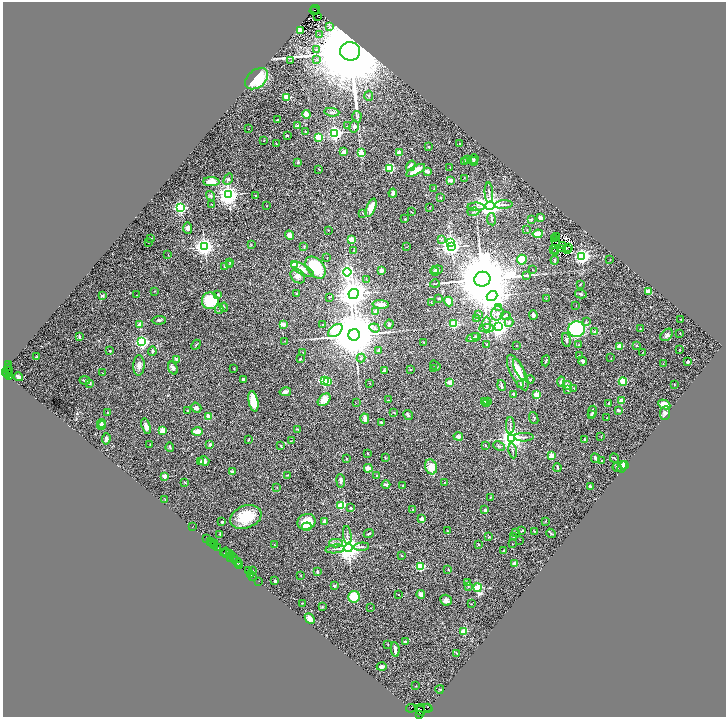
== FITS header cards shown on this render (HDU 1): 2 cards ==
NAXIS1  =                 1447
NAXIS2  =                 1430

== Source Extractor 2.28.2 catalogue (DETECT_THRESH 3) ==
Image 1447 x 1430 px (HDU 1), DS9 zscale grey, zoomed out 1/2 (1 PNG px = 2 x 2 image px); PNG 728 x 719 px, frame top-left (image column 2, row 1430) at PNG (3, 2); each listed source drawn as its Kron ellipse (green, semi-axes under 4 px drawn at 4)
Background 0.978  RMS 0.032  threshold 0.0957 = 3 sigma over >= 5 px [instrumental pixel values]
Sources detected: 441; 54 cannot appear on this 1/2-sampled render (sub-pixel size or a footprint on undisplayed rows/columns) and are neither listed nor drawn; the other 387 listed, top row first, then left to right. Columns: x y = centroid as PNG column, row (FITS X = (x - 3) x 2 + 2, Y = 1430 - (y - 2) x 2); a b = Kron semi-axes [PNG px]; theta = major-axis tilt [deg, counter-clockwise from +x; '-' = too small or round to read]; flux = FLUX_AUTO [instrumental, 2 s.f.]
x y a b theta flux
315 9 4 2 - 370
314 11 4 2 - 140
317 16 2 1 - 1.4
330 27 4 2 - 6.3
300 30 2 2 - 160
320 35 3 2 - 3.6
317 49 3 2 - 5.4
350 51 10 9 - 170000
317 60 3 2 - 5
291 61 4 1 - 2.5
257 79 13 9 39 220
369 96 5 3 - 7.5
287 97 2 2 - 240
332 112 7 4 -5 15
306 114 4 3 - 74
357 117 6 4 87 9.1
278 120 3 2 - 9.4
297 126 4 2 - 17
347 126 3 2 - 2.3
354 127 6 4 79 14
249 129 2 1 - 1.8
305 132 3 2 - 6.6
335 133 3 3 - 1900
287 135 3 1 - 4
319 137 3 3 - 450
264 141 3 2 - 2.7
460 143 2 2 - 2.9
276 144 2 2 - 3
428 146 2 2 - 13
344 152 3 3 - 33
361 153 2 2 - 130
399 153 2 2 - 130
467 159 3 2 - 6.5
473 159 5 4 - 7.4
474 161 4 3 - 6.2
298 162 2 2 - 37
465 162 3 3 - 11
411 166 5 4 - 34
450 167 2 1 - 5
390 168 3 3 - 450
319 169 2 1 - 2.4
416 170 10 4 30 120
427 171 2 2 - 47
464 178 3 2 - 2
228 179 6 3 59 13
450 181 2 2 - 59
211 182 8 4 -1 76
434 189 2 2 - 3.9
393 193 4 2 - 35
489 193 10 2 -87 12
228 195 4 4 - 4700
255 195 2 1 - 3
211 196 5 4 - 11
440 198 3 3 - 4.5
211 204 2 2 - 2
503 205 9 2 3 9.7
267 206 2 2 - 4.8
490 206 4 4 - 6600
430 207 2 1 - 2.7
476 207 8 3 -1 12
180 208 3 3 - 1300
371 208 9 4 67 64
412 212 4 2 - 3.3
473 212 6 2 3 5.5
363 213 3 2 - 3.7
540 218 4 3 - 15
405 219 2 2 - 5
491 219 6 2 -81 6.8
531 220 3 2 - 6.2
188 228 6 4 -88 17
328 230 2 2 - 2.6
527 230 2 1 - 2.2
538 234 5 3 - 140
289 235 4 4 - 50
556 237 3 1 - 1
151 238 3 2 - 3.8
555 238 2 1 - 2
441 239 3 2 - 3.1
352 240 3 3 - 75
555 242 2 1 - 2.1
148 243 2 1 - 1.5
450 243 3 3 - 820
251 245 3 2 - 3.9
563 245 2 1 - 2.2
204 247 4 3 - 3400
304 247 4 3 - 4.6
407 247 2 1 - 1.7
451 247 4 3 - 2800
568 247 2 1 - 2
561 248 2 1 - 2.6
554 249 2 1 - 0.99
567 249 3 1 - 2.4
354 250 3 2 - 2.5
555 251 2 1 - 3
168 255 2 1 - 2.2
582 256 3 3 - 2200
327 258 2 2 - 1.9
522 260 5 5 - 150
555 260 4 2 - 5.5
610 260 2 1 - 1.6
230 262 3 2 - 2.9
229 264 3 2 - 2.9
295 265 3 3 - 320
224 266 2 2 - 10
316 267 12 8 -51 290
302 269 12 5 -29 41
437 270 6 4 7 11
532 270 2 1 - 2.4
381 271 2 2 - 90
347 272 4 3 - 1700
435 272 4 4 - 7.2
527 275 4 3 - 6.1
298 276 8 6 -41 32
366 279 3 2 - 2.9
482 279 8 7 - 64000
435 284 5 2 - 4.7
580 284 3 2 - 3.4
154 291 3 2 - 2.3
649 292 4 3 - 49
296 293 4 3 - 5
354 294 5 4 - 11000
581 294 6 3 -15 8.9
137 295 2 2 - 1.7
218 295 2 2 - 21
102 296 2 2 - 30
492 296 5 4 - 9300
329 297 3 1 - 2
439 298 2 2 - 23
546 299 2 1 - 1.7
210 301 8 8 - 280
449 301 5 3 - 150
431 302 3 1 - 2.6
381 304 8 3 -3 27
576 305 2 1 - 2
224 307 4 2 - 5
499 308 4 3 - 7.7
219 309 4 2 - 7.6
376 312 2 2 - 50
497 313 7 6 - 29
479 314 4 3 - 5.6
533 315 4 3 - 20
506 316 5 3 - 10
476 318 2 2 - 2.5
681 319 2 1 - 2.2
159 320 7 2 5 11
509 322 5 4 - 16
586 322 4 3 - 5.6
283 324 3 2 - 46
389 324 5 3 - 12
454 324 3 3 - 430
487 324 7 2 -90 11
140 325 2 2 - 110
323 325 3 3 - 3.7
499 327 4 4 - 3600
375 328 5 2 - 8.4
487 328 7 4 2 12
576 329 8 8 - 660
640 329 3 2 - 4.2
335 330 8 5 38 630
594 332 2 2 - 32
680 333 2 1 - 1.9
354 335 6 5 - 56000
667 335 7 5 45 17
79 336 3 2 - 9.8
476 337 4 3 - 7.3
473 338 7 3 14 11
566 340 7 3 -80 11
285 341 2 2 - 1.9
142 342 3 3 - 1400
424 342 2 2 - 11
487 344 3 3 - 6.4
196 345 5 2 - 5.2
516 345 3 2 - 1.8
579 345 3 3 - 4
620 346 4 3 - 58
636 346 2 2 - 14
680 349 3 2 - 2.3
379 350 4 3 - 8.2
110 351 2 2 - 14
152 351 4 2 - 9.5
303 352 3 2 - 2.2
643 352 3 2 - 2.2
579 356 3 2 - 2.8
37 357 2 2 - 11
361 358 4 4 - 10
611 358 2 2 - 2.2
177 359 2 2 - 35
300 359 3 2 - 4.4
546 361 6 2 71 5.5
583 361 4 3 - 14
688 362 4 2 - 13
663 364 2 1 - 2.6
9 365 2 1 - 61
139 365 10 5 88 25
435 365 6 2 -37 4.9
173 368 6 4 -70 17
234 368 3 2 - 2.8
410 369 2 2 - 2.8
434 369 4 2 - 4.3
7 370 7 3 71 1200
10 370 3 1 - 64
519 370 11 3 -65 27
384 371 4 3 - 16
5 372 2 1 - 140
518 372 19 7 -63 100
8 373 3 1 - 140
102 373 2 1 - 1.3
10 377 3 2 - 210
19 377 5 3 - 27
243 379 3 3 - 13
530 379 4 2 - 4.9
85 380 5 2 - 12
325 380 3 3 - 840
561 381 5 4 - 18
623 381 4 4 - 73
328 382 3 2 - 33
450 382 2 2 - 100
90 383 3 2 - 5.2
370 383 2 2 - 3.5
521 384 4 3 - 7.6
674 384 2 2 - 2.5
567 385 5 3 - 25
501 386 5 3 - 15
574 388 3 3 - 4.5
568 390 4 2 - 5.6
285 392 6 4 12 26
514 394 2 2 - 32
536 395 2 2 - 170
324 400 7 5 43 48
389 400 2 2 - 2.3
253 401 10 4 -78 120
487 401 4 3 - 7.4
621 401 2 2 - 100
484 402 4 2 - 4.1
356 403 2 2 - 1.9
608 403 3 3 - 4.5
487 404 4 2 - 5.6
664 404 6 4 -27 60
196 408 5 4 - 21
618 410 2 2 - 35
187 411 2 2 - 5.1
108 412 2 2 - 8.1
394 412 3 2 - 4.1
592 412 6 3 80 8.3
665 413 7 5 84 17
592 414 4 3 - 6.2
408 415 5 3 - 9.8
208 416 2 2 - 87
534 418 6 3 -70 6.5
607 418 2 2 - 2.6
365 419 5 3 - 30
381 422 4 3 - 5.4
102 423 4 3 - 7.7
101 425 4 4 - 9.5
510 425 8 2 90 9.2
146 426 8 4 -74 27
297 429 3 2 - 4.4
162 431 2 2 - 170
197 431 6 3 0 61
458 436 5 3 - 22
601 436 3 2 - 2.7
524 437 10 2 0 11
511 438 4 4 - 5700
106 439 6 3 84 12
248 440 3 2 - 4
585 440 2 2 - 26
291 441 3 2 - 2.2
150 444 3 1 - 2.5
210 444 3 2 - 14
485 445 2 2 - 14
281 446 4 2 - 4.1
499 446 6 3 -27 7.7
170 447 4 2 - 5.2
513 451 7 3 -81 7.9
368 453 3 2 - 4.1
551 456 2 2 - 210
385 458 3 2 - 2.9
595 458 5 3 - 18
614 458 5 2 - 5.6
346 459 4 2 - 3.7
200 461 3 3 - 5.7
204 461 5 4 - 25
601 461 2 2 - 2.9
624 465 4 2 - 11
431 467 7 6 - 80
617 467 5 3 - 5.5
622 467 6 3 75 26
368 468 4 3 - 47
557 468 4 2 - 8.4
232 472 2 2 - 63
288 475 3 2 - 4.7
377 475 2 1 - 2.7
165 476 2 2 - 160
341 481 7 3 -83 23
185 482 3 3 - 4.2
444 482 2 1 - 3.9
386 485 4 2 - 16
403 485 2 2 - 3.1
590 486 3 3 - 11
277 487 2 2 - 2.6
491 497 3 2 - 2.9
165 499 3 1 - 1.9
341 506 4 3 - 230
351 508 3 2 - 7.2
413 510 2 2 - 2.4
485 510 2 2 - 38
246 517 16 11 21 190
422 519 2 2 - 100
325 521 2 2 - 45
546 521 3 2 - 2.7
222 522 2 2 - 7.6
306 522 9 7 17 120
192 527 2 1 - 22
307 527 5 3 - 17
448 531 3 2 - 3.2
522 531 3 2 - 5.1
535 531 3 2 - 3.8
516 532 3 2 - 3.1
551 533 5 2 - 4.9
220 534 2 2 - 2.4
369 534 5 2 - 4.8
347 535 9 3 -83 11
514 536 2 1 - 4.2
489 537 3 2 - 3.2
207 539 2 2 - 150
520 540 2 2 - 1.8
210 541 3 2 - 150
213 542 2 1 - 110
336 543 7 3 -2 14
214 544 2 1 - 71
513 544 2 1 - 1.9
215 545 2 1 - 58
274 545 2 2 - 3.1
479 545 3 2 - 3.5
218 547 3 2 - 220
362 547 7 3 3 11
348 548 4 4 - 6500
335 549 10 2 6 11
503 551 2 2 - 17
223 552 2 1 - 140
226 553 5 3 - 410
229 554 3 1 - 130
231 555 2 1 - 160
402 555 2 2 - 2.3
233 557 3 1 - 93
230 558 3 1 - 220
237 562 5 3 - 410
238 563 3 1 - 180
515 564 2 2 - 78
240 566 3 1 - 90
420 566 3 3 - 460
448 569 3 3 - 4
248 570 2 1 - 50
253 571 2 2 - 16
317 572 4 2 - 7.1
250 575 3 2 - 100
301 575 2 2 - 2.6
252 576 2 1 - 52
254 578 2 1 - 87
275 581 2 2 - 32
258 582 3 1 - 52
467 583 3 2 - 14
334 586 4 3 - 7.8
468 587 3 2 - 3.7
478 588 4 3 - 370
398 594 2 1 - 2.7
421 594 4 4 - 32
354 597 6 5 - 210
446 600 6 5 - 23
302 603 2 2 - 6.4
471 604 2 2 - 2.5
322 607 3 3 - 3.9
370 608 2 1 - 2.1
310 619 6 4 -47 27
464 631 3 2 - 240
405 642 4 2 - 16
388 644 3 2 - 3.1
395 650 7 2 -83 22
457 653 4 3 - 6
382 667 5 3 - 14
416 686 2 1 - 1.8
440 689 4 2 - 3.1
428 707 3 1 - 120
411 708 4 2 - 120
424 708 8 4 -6 950
421 711 5 3 - 2100
419 714 3 1 - 100
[54 sub-pixel or undisplayed-footprint detections neither listed nor drawn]